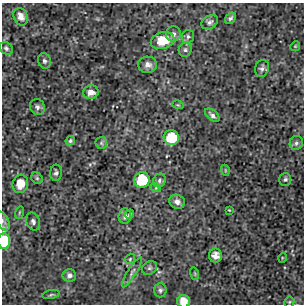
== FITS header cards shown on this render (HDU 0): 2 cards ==
NAXIS1  =                  302 / NUMBER OF ELEMENTS ALONG THIS AXIS
NAXIS2  =                  302 / NUMBER OF ELEMENTS ALONG THIS AXIS

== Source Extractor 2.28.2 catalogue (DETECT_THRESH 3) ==
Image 302 x 302 px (HDU 0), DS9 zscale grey, 1 PNG px = 1 image px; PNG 306 x 306 px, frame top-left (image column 1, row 302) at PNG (2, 3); each listed source drawn as its Kron ellipse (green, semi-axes under 4 px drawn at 4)
Background 3.39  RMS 0.84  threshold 2.53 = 3 sigma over >= 5 px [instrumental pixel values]
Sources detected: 47; all 47 listed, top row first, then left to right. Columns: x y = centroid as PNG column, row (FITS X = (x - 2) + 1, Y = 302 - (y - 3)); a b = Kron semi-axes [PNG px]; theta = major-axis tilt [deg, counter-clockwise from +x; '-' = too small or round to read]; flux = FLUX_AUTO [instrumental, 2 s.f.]
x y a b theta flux
21 17 9 7 -66 480
230 18 6 4 56 120
210 22 9 6 30 200
173 34 7 7 - 210
188 36 6 6 - 130
163 41 12 8 16 1400
295 46 5 4 - 63
6 48 7 5 -39 140
185 50 7 6 - 130
44 61 8 6 -71 150
148 65 9 8 - 340
262 68 9 7 72 190
91 92 8 7 - 410
178 105 6 3 -17 62
37 107 8 7 - 200
212 115 8 5 -42 170
171 138 7 7 - 2000
70 141 5 4 - 93
101 143 6 5 - 120
296 143 7 6 - 150
225 170 5 3 - 52
56 173 8 6 89 140
37 178 6 5 - 89
285 179 6 6 - 120
142 180 8 7 - 2500
159 180 7 6 - 160
20 184 9 7 75 920
156 188 5 3 - 52
177 202 8 7 - 260
229 210 3 2 - 39
19 213 6 4 72 68
129 214 5 3 - 100
125 216 7 6 - 240
3 221 10 5 -61 190
33 221 9 6 -67 200
4 241 8 6 89 2500
215 255 7 6 - 450
282 258 5 3 - 44
130 259 5 4 - 75
149 268 8 6 33 130
132 272 17 4 58 220
195 274 6 4 -73 69
69 275 7 6 - 210
160 290 7 6 - 140
51 295 9 3 11 85
184 301 6 6 - 670
289 302 5 5 - 81
At the frame edge (FLAGS 8, measured only in part): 3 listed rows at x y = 3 221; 4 241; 184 301